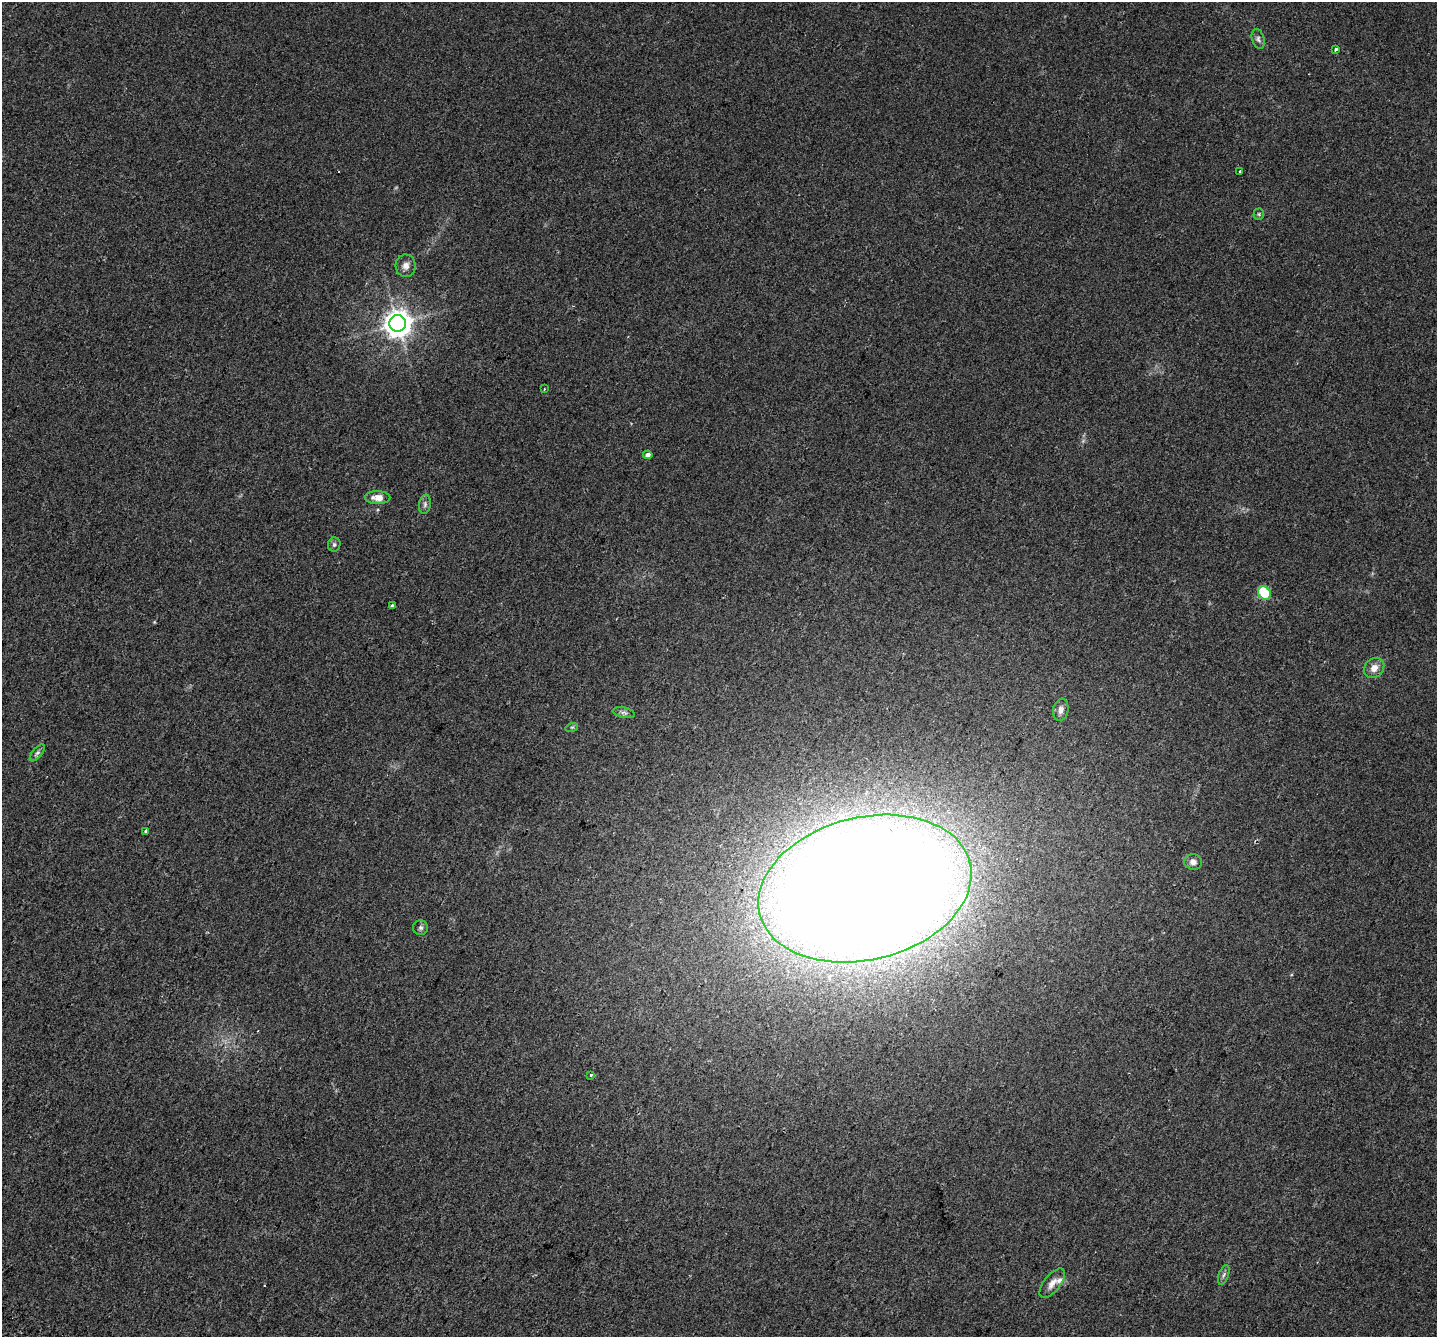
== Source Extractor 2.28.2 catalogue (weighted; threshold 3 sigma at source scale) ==
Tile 7 of 4 x 4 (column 3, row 2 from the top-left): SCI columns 2935-4369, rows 3014-4348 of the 5860 x 5963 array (HDU 1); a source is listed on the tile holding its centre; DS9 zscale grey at full resolution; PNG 1439 x 1339 px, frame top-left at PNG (2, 2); each listed source drawn as its Kron ellipse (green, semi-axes under 4 px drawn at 4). Shown black and unused: <1% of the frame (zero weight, under 2 of 3 exposures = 4% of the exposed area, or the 3 px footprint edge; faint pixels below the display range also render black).
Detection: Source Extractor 2.28.2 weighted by HDU 2 'WHT'; one run over the whole footprint, this tile lists its part. Background 0.0214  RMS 0.0051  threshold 0.0227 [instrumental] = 3 sigma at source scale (4.5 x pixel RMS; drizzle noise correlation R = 1.50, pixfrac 1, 0.0396/0.0396 arcsec/px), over >= 5 px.
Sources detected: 27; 2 inside a brighter listed object's ellipse — not listed separately; the other 25 listed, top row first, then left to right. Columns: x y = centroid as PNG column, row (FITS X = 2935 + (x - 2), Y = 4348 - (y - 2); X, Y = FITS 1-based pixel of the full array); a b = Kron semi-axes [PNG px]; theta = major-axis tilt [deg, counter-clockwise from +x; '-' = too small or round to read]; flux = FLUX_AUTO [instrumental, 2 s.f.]
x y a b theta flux
1258 39 10 6 -74 1.4
1336 49 3 3 - 1.3
1240 171 3 3 - 1.3
1259 214 5 5 - 0.67
406 266 11 10 - 2.8
398 323 8 8 - 550
544 389 3 3 - 0.42
648 455 4 4 - 2.4
378 498 12 6 -2 4.4
425 504 9 6 81 1.4
334 544 7 6 - 1.1
1264 593 7 5 -55 18
392 605 3 3 - 2.6
1374 668 11 9 45 3.7
1061 710 11 7 79 2.5
624 713 11 5 -11 1.4
572 727 6 4 18 0.62
37 753 10 4 50 1.3
146 831 4 3 - 8.3
1193 862 9 8 - 2.5
865 889 108 71 14 2200
421 928 7 7 - 1.2
591 1075 3 3 - 1.3
1224 1275 10 5 71 1.3
1052 1283 18 8 51 3.4